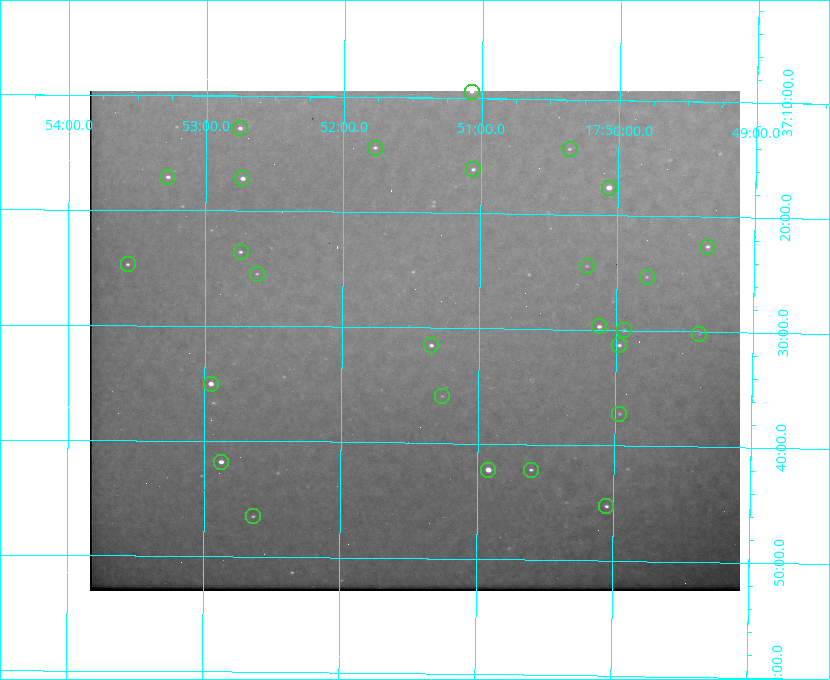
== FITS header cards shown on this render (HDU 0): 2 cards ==
NAXIS1  =                  650 / Width of table row in bytes
NAXIS2  =                  500 / Number of rows in table

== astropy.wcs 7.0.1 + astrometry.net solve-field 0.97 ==
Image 650 x 500 px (HDU 0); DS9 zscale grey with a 90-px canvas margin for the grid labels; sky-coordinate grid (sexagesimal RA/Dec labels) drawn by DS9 from the SOLVED WCS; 27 Tycho-2 reference stars matched to detected sources circled (green)
Header WCS: none
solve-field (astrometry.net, Tycho-2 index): SOLVED blind (the file carries no WCS)
Solved WCS: RA---TAN-SIP/DEC--TAN-SIP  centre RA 17:51:28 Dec +37:31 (267.87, +37.52 deg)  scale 5.21 arcsec/px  FOV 56.5' x 43.4'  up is +179 deg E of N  parity flipped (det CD > 0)
(file carries no celestial WCS; the grid is the blind solution)
Tycho-2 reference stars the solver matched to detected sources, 27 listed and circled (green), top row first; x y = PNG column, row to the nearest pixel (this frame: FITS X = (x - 90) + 1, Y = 500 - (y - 91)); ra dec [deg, ICRS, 3 dp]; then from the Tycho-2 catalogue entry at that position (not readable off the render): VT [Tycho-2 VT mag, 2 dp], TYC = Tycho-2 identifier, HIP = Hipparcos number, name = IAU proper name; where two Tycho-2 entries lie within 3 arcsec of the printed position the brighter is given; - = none
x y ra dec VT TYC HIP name
472 92 267.768 +37.157 9.98 2620-745-1 - -
240 128 268.189 +37.213 9.71 2620-542-1 - -
375 148 267.943 +37.240 10.39 2620-505-1 - -
570 149 267.589 +37.238 11.09 2619-212-1 - -
473 169 267.764 +37.270 10.17 2620-784-1 - -
168 177 268.319 +37.285 9.88 2620-536-1 - -
242 178 268.183 +37.286 8.98 2620-786-1 87506 -
609 188 267.517 +37.293 8.96 2619-379-1 - -
707 247 267.335 +37.377 10.60 2619-634-1 - -
241 252 268.186 +37.393 10.44 2620-175-1 - -
128 264 268.392 +37.412 10.60 2620-800-1 - -
587 266 267.555 +37.408 11.50 2619-358-1 - -
257 274 268.156 +37.424 11.25 2620-712-1 - -
647 277 267.445 +37.422 11.17 2619-451-1 - -
599 326 267.531 +37.495 10.07 2619-274-1 - -
624 330 267.485 +37.500 11.33 2619-40-1 - -
699 334 267.347 +37.503 12.15 3088-638-1 - -
431 345 267.836 +37.525 9.96 3089-889-1 - -
619 345 267.494 +37.522 10.35 3088-270-1 - -
211 384 268.239 +37.584 8.64 3089-755-1 - -
442 396 267.815 +37.598 11.54 3089-1081-1 - -
619 414 267.491 +37.621 11.40 3088-1284-1 - -
221 462 268.219 +37.697 8.93 3089-671-1 - -
488 470 267.730 +37.705 8.13 3089-1203-1 87349 -
531 470 267.652 +37.703 11.04 3089-693-1 - -
606 506 267.512 +37.755 10.10 3089-2332-1 - -
253 516 268.159 +37.775 11.22 3089-2245-1 - -